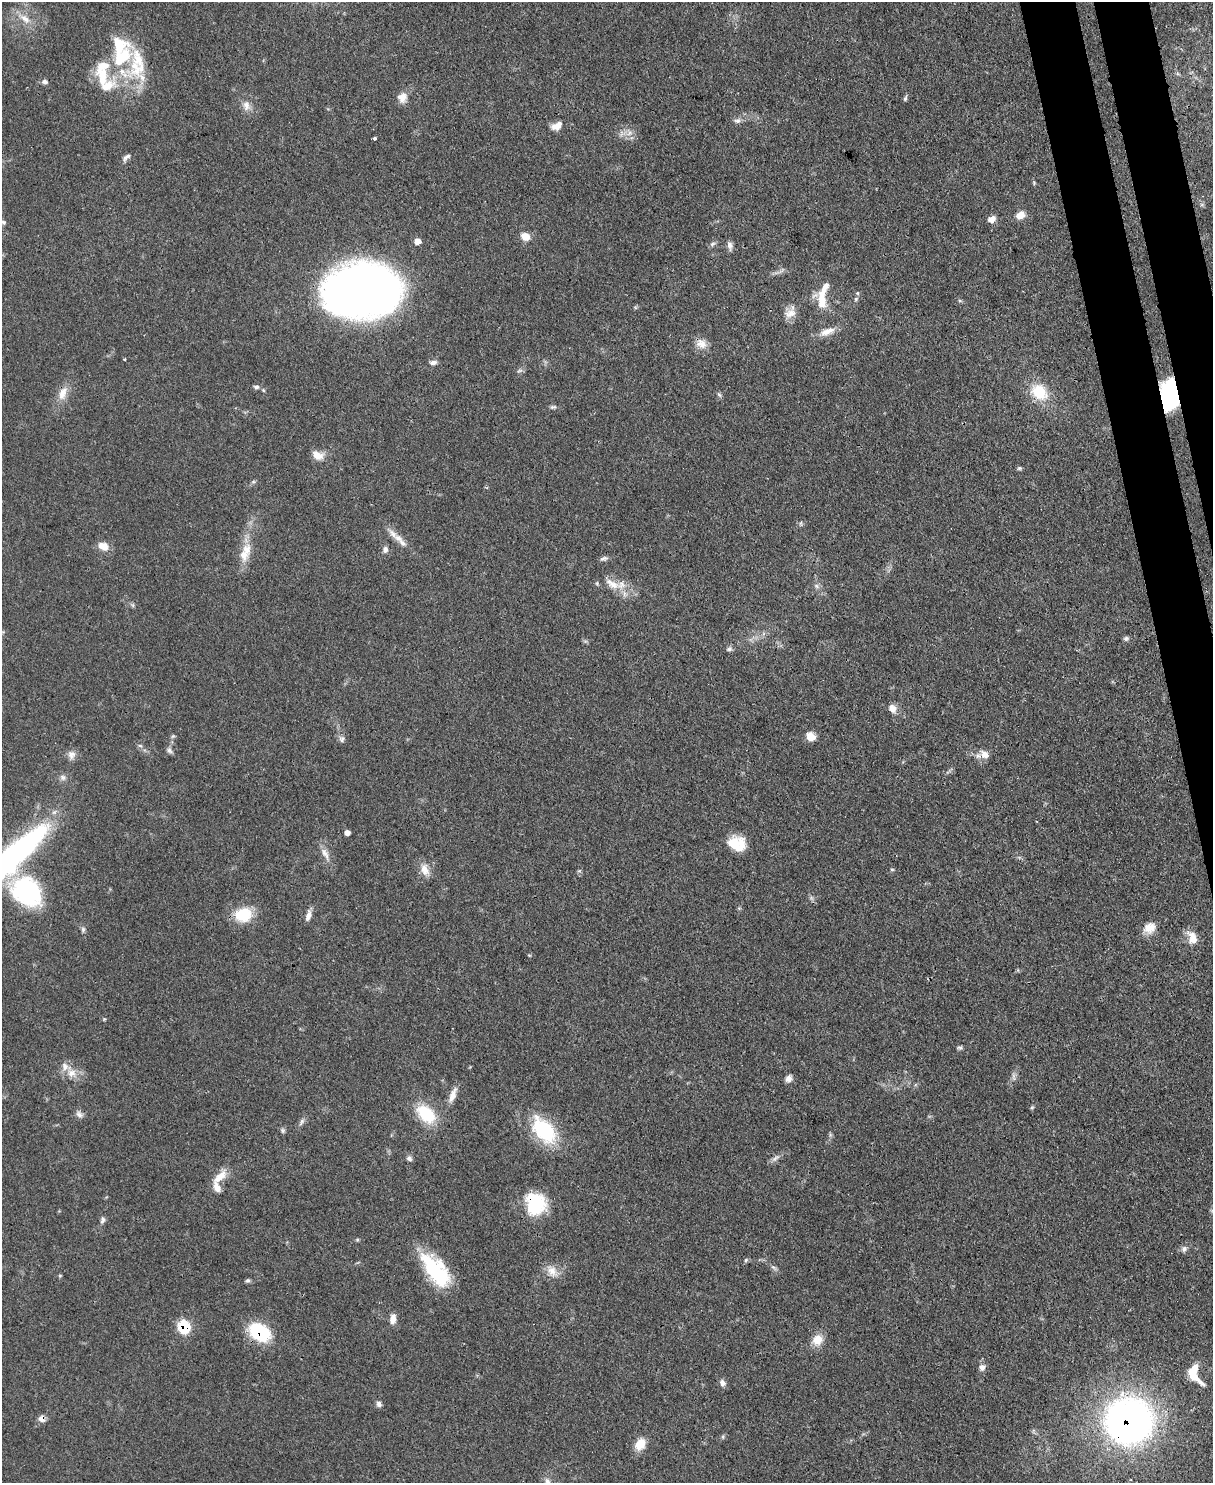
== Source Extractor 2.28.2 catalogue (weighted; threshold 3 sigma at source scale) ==
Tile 6 of 4 x 3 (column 2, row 2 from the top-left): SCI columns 1290-2500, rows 1696-3176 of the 5000 x 4982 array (HDU 1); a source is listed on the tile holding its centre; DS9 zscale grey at full resolution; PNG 1215 x 1485 px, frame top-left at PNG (2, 2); no overlay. Shown black and unused: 4% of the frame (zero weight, under 3 of 4 exposures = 9% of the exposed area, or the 3 px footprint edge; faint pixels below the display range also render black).
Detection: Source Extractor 2.28.2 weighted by HDU 2 'WHT'; one run over the whole footprint, this tile lists its part. Background 0.0551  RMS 0.004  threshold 0.0179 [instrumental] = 3 sigma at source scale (4.5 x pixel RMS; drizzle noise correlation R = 1.50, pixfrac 1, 0.05/0.05 arcsec/px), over >= 5 px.
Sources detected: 119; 1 too faint to see at this stretch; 1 inside a brighter object's white glare — not listed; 10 inside a brighter listed object's ellipse — not listed separately; the other 107 listed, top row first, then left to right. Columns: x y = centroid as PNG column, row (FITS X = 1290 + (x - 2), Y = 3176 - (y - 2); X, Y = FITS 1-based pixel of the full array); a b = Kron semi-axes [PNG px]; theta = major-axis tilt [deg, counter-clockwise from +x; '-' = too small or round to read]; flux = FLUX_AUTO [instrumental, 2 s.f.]
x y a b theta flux
25 19 21 9 -40 5.1
103 66 29 14 37 9.3
137 66 63 26 -76 25
45 82 7 6 - 1.3
107 86 32 16 31 11
402 97 12 11 - 3.7
905 98 8 4 65 0.77
246 106 14 10 -75 3.1
737 121 10 6 16 1.5
557 126 13 8 25 3.9
630 133 9 7 54 2.2
375 138 3 3 - 1.4
126 157 13 6 43 1.5
1034 183 5 5 - 0.5
1020 215 11 8 29 3.5
992 219 9 7 25 2.8
3 222 6 5 - 0.72
525 236 10 8 -27 4.5
417 241 6 5 - 3.8
712 244 9 5 27 1
730 245 11 6 -80 1.7
362 291 54 36 5 520
857 293 5 5 - 0.59
856 299 6 5 - 0.72
822 300 26 10 -89 9.3
960 301 6 4 -19 0.57
790 313 17 12 17 4.1
827 331 23 9 20 4.6
701 344 15 12 -32 4
124 359 4 3 - 0.32
433 362 9 6 5 1.5
256 387 7 5 -3 1.1
1039 392 19 15 -41 14
1172 392 28 14 -74 28
63 393 21 10 68 5
719 394 8 5 -53 0.79
553 407 9 5 7 0.91
318 455 15 10 -26 4
1019 468 6 5 - 0.7
253 482 6 4 19 0.62
801 523 6 4 72 0.58
398 538 14 9 -29 3.5
103 546 13 10 -23 4.2
247 549 16 13 -87 5.6
385 550 9 7 80 1.6
604 559 11 6 11 1.2
614 585 16 11 5 5.3
816 586 7 6 - 1.1
1126 638 7 6 - 0.94
729 649 8 6 9 1
892 708 11 8 -59 3
811 736 10 8 -37 4.1
342 739 9 7 71 1.4
140 746 6 4 -2 0.66
169 750 9 6 -60 1.2
985 754 13 9 -37 3.3
71 755 12 10 85 2.5
63 777 9 8 - 1.5
347 833 5 5 - 1.8
736 844 19 14 -17 11
325 854 19 8 -64 3.3
8 860 94 18 41 150
892 869 5 3 - 0.43
425 870 17 10 -67 4.1
579 871 6 4 18 0.51
26 892 33 24 -40 51
812 898 7 4 -70 0.83
243 915 20 16 11 13
308 915 14 6 76 2.3
1149 928 16 12 34 4.8
83 929 7 6 - 0.92
1192 937 19 12 -73 5
960 1048 7 5 6 0.84
71 1073 13 12 - 4.5
1014 1077 11 4 -85 1.2
788 1078 9 7 64 2
453 1095 20 7 68 3.8
1032 1107 6 4 2 0.51
79 1114 11 7 -28 1.7
426 1114 26 16 -43 17
301 1122 12 5 59 1.2
544 1130 33 19 -51 30
283 1131 7 5 -89 0.83
409 1158 7 6 - 1.2
775 1158 12 5 43 1.6
220 1177 22 9 42 5.9
535 1204 25 22 -72 21
103 1220 9 6 71 1.1
1184 1249 9 8 - 1.5
746 1260 6 5 - 0.59
774 1267 9 4 -39 1
435 1270 41 18 -53 32
552 1271 19 12 -54 4.6
60 1276 6 4 1 0.4
248 1280 7 5 0 0.77
393 1319 13 7 84 2.8
184 1327 8 7 - 23
260 1332 21 14 -32 27
817 1340 15 12 50 5.1
982 1367 8 7 - 1.9
1194 1374 25 12 -66 10
722 1383 9 7 -60 1.6
379 1404 8 6 -57 1.4
42 1419 8 8 - 2.2
1129 1421 36 35 - 220
640 1444 13 9 60 7
547 1482 11 7 -72 2
Overlapping masked pixels (flux is a lower limit): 7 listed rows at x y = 1172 392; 8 860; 535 1204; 184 1327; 260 1332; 42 1419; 1129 1421
Isophote crosses this tile's border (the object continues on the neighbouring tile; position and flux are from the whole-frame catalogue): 2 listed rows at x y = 8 860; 547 1482